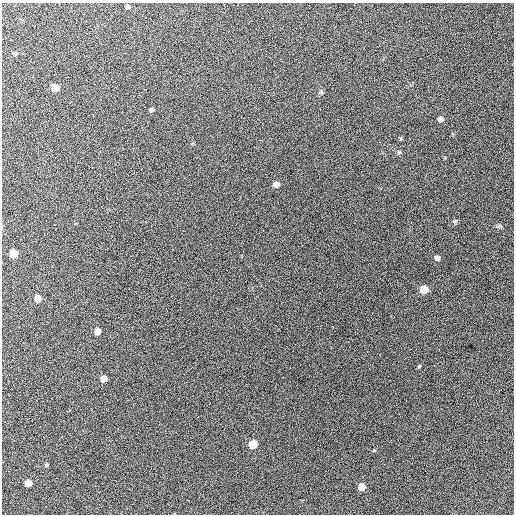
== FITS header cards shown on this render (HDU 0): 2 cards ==
NAXIS1  =                  512 / Axis length
NAXIS2  =                  512 / Axis length

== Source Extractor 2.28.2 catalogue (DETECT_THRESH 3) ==
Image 512 x 512 px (HDU 0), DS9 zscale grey, 1 PNG px = 1 image px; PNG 516 x 516 px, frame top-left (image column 1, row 512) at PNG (2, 3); no overlay
Background 704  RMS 28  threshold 82.9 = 3 sigma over >= 5 px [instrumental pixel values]
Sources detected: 23; all 23 listed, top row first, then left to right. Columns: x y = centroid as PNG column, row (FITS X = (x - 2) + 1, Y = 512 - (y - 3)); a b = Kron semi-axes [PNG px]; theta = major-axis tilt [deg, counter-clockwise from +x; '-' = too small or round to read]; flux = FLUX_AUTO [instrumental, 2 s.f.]
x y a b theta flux
128 6 5 4 - 5100
364 18 3 2 - 1400
15 53 5 5 - 4800
55 87 5 5 - 50000
151 109 5 4 - 4900
440 119 5 5 - 11000
399 152 6 4 30 2400
276 184 5 5 - 19000
455 221 7 4 36 2800
499 226 8 4 44 3000
14 253 5 5 - 67000
437 258 5 5 - 10000
424 289 5 5 - 53000
38 298 5 5 - 23000
97 331 5 5 - 18000
419 366 5 4 - 2300
434 366 2 2 - 1100
104 378 5 5 - 30000
253 444 5 5 - 70000
46 465 4 4 - 3400
453 480 2 2 - 6100
28 483 5 5 - 35000
362 486 6 5 - 37000